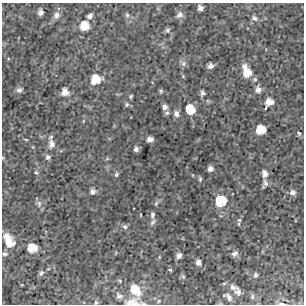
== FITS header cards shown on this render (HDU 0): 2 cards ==
NAXIS1  =                  302 / NUMBER OF ELEMENTS ALONG THIS AXIS
NAXIS2  =                  302 / NUMBER OF ELEMENTS ALONG THIS AXIS

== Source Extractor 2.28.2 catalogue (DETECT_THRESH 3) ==
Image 302 x 302 px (HDU 0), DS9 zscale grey, 1 PNG px = 1 image px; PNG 306 x 306 px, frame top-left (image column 1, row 302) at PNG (2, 3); no overlay
Background 4.28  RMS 0.87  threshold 2.61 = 3 sigma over >= 5 px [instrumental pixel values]
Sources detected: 79; all 79 listed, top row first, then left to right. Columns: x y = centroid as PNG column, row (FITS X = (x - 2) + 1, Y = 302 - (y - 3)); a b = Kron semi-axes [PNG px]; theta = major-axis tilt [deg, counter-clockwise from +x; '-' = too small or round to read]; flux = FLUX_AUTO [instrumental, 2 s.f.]
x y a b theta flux
200 8 5 5 - 250
40 12 6 4 86 260
56 15 9 7 73 300
127 15 8 5 -80 140
179 15 9 7 51 270
90 16 6 4 47 210
254 18 9 7 -25 200
84 26 9 8 - 1000
167 30 6 6 - 140
183 64 8 7 - 200
210 66 6 4 16 250
245 67 9 6 -42 370
247 73 9 8 - 910
183 76 5 4 - 64
95 79 9 8 - 1200
255 79 7 5 77 130
258 89 9 7 -83 290
19 90 7 5 20 210
161 91 5 4 - 89
65 92 8 8 - 460
202 93 5 4 - 180
131 96 5 4 - 84
269 102 9 7 54 580
127 104 6 6 - 110
164 107 5 5 - 220
190 109 8 7 - 1300
167 113 6 5 - 140
176 114 8 6 -73 260
261 129 7 7 - 1300
299 133 7 5 -74 100
51 137 7 5 59 120
26 139 6 3 -9 58
150 139 6 4 2 270
52 144 10 7 -89 370
136 149 5 4 - 170
48 157 6 6 - 190
3 158 5 4 - 64
210 169 5 5 - 240
36 172 7 4 -38 100
264 173 10 7 -89 350
116 174 7 5 68 120
200 179 7 4 -82 93
265 183 9 5 68 230
92 191 6 6 - 240
292 192 9 7 15 230
220 201 7 7 - 2600
39 204 10 6 -89 220
156 204 8 5 63 110
141 215 3 2 - 40
152 215 9 5 89 150
239 220 5 5 - 90
153 222 9 5 47 140
239 224 4 3 - 62
125 227 7 6 - 160
7 237 8 8 - 550
10 243 8 8 - 740
32 248 7 7 - 1200
4 254 7 5 -6 150
234 254 7 5 30 220
179 255 6 5 - 240
159 257 5 3 - 57
198 262 7 6 - 250
48 269 5 3 - 47
170 270 5 4 - 73
41 273 7 5 47 140
255 275 5 5 - 150
183 276 6 5 - 95
120 281 6 4 -20 83
22 285 4 3 - 40
233 287 10 7 -18 310
135 290 14 9 -54 1200
238 292 7 5 -72 320
119 296 10 8 -33 270
229 297 10 6 -51 300
252 297 7 5 76 130
159 301 5 5 - 83
132 302 29 11 -2 800
96 303 6 5 - 94
281 304 9 3 -4 110
At the frame edge (FLAGS 8, measured only in part): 5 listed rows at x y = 3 158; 4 254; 132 302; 96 303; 281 304